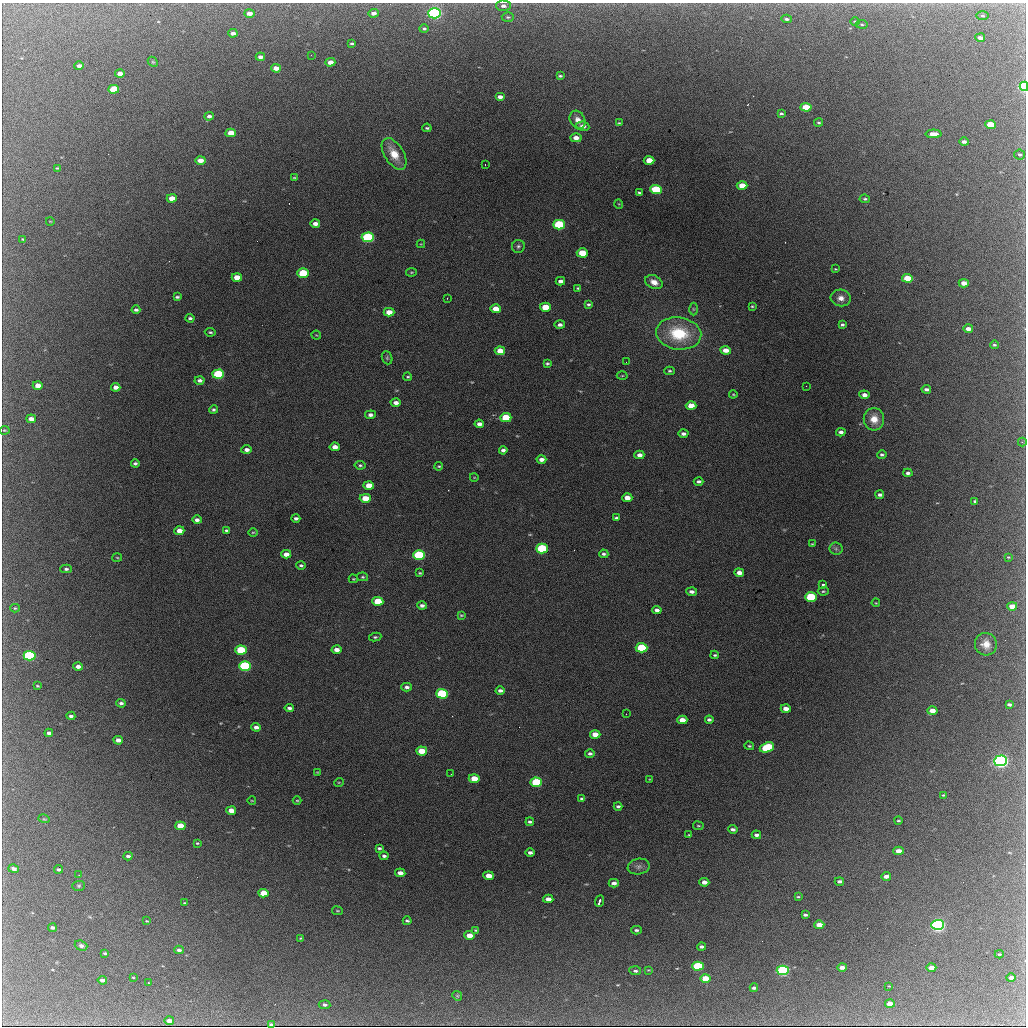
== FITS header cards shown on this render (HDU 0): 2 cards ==
NAXIS1  =                 1024 / length of data axis 1
NAXIS2  =                 1024 / length of data axis 2

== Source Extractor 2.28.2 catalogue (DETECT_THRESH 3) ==
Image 1024 x 1024 px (HDU 0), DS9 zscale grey, 1 PNG px = 1 image px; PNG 1028 x 1028 px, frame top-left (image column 1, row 1024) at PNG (2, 3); each listed source drawn as its Kron ellipse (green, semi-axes under 4 px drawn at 4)
Background 2150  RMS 34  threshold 101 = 3 sigma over >= 5 px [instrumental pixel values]
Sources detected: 268; all 268 listed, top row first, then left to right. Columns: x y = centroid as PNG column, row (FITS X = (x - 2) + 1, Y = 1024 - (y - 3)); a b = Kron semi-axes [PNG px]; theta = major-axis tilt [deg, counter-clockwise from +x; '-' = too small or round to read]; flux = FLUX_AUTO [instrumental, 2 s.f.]
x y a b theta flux
503 6 7 5 -2 8800
249 13 5 4 - 14000
373 13 5 4 - 11000
435 13 6 5 - 660000
982 16 6 3 -1 2800
508 17 6 5 - 3500
786 19 5 3 - 4600
855 21 4 3 - 1900
862 24 6 3 -8 2600
424 29 5 4 - 3900
233 33 5 3 - 11000
980 38 5 3 - 11000
352 43 3 3 - 3600
311 55 2 2 - 3800
260 57 5 3 - 9600
153 62 6 4 -43 3100
330 62 5 4 - 17000
79 66 4 3 - 9400
276 68 5 4 - 20000
120 74 5 4 - 17000
560 76 4 3 - 3800
1024 86 4 4 - 270000
114 89 5 4 - 90000
500 97 5 3 - 10000
806 107 5 4 - 69000
781 114 4 3 - 3500
209 116 5 4 - 7600
578 120 10 7 -61 16000
619 123 4 3 - 2000
819 123 4 4 - 2900
990 125 5 4 - 59000
583 126 6 4 -9 13000
427 128 5 3 - 3100
231 133 5 4 - 40000
933 134 8 4 1 22000
576 138 6 4 -1 17000
964 142 4 3 - 8100
394 154 17 9 -58 42000
1020 154 5 5 - 3600
200 160 5 4 - 19000
649 160 5 4 - 37000
485 165 2 2 - 1100
57 168 3 3 - 2000
294 177 4 2 - 1900
742 186 5 4 - 43000
656 189 6 4 -3 130000
639 192 3 3 - 2900
172 198 5 4 - 25000
865 199 5 3 - 3500
619 204 5 3 - 1600
50 221 4 2 - 1500
315 224 5 4 - 13000
559 225 6 4 0 200000
368 237 6 5 - 360000
23 239 3 3 - 1900
421 244 4 4 - 2000
518 246 6 6 - 5000
582 253 5 4 - 71000
835 269 4 3 - 1900
411 272 5 4 - 2500
303 273 5 4 - 120000
237 277 5 4 - 39000
907 278 5 4 - 69000
560 281 5 3 - 8500
654 282 9 6 -27 18000
964 283 5 4 - 20000
578 288 4 3 - 2800
177 297 4 3 - 4000
447 298 2 2 - 1300
841 298 10 8 -6 15000
588 304 4 3 - 3800
752 306 4 4 - 2600
545 307 5 4 - 46000
496 309 5 4 - 31000
693 309 6 4 -89 3400
136 310 4 3 - 5100
389 312 5 4 - 28000
190 318 4 3 - 4600
560 325 5 4 - 7200
842 325 4 3 - 4000
968 329 5 4 - 14000
210 332 5 3 - 3000
679 333 23 16 -8 120000
316 335 5 3 - 1700
994 345 4 3 - 3100
726 350 5 4 - 20000
500 351 5 4 - 26000
387 358 7 5 -71 4000
626 362 2 2 - 1400
547 363 4 3 - 3300
670 371 5 4 - 3500
218 374 6 5 - 230000
622 376 5 3 - 2300
408 377 4 3 - 2900
200 380 5 4 - 7400
38 385 5 4 - 20000
806 386 2 2 - 2500
116 387 5 4 - 15000
926 389 4 3 - 6900
733 394 4 4 - 2200
864 395 5 4 - 12000
396 403 5 4 - 11000
691 406 5 4 - 31000
213 410 4 4 - 4000
370 415 5 4 - 7200
506 418 5 4 - 79000
31 419 5 4 - 15000
874 419 11 10 - 29000
479 424 5 4 - 9900
4 430 5 3 - 2300
841 432 4 4 - 8100
683 434 5 4 - 7200
1022 442 4 4 - 2600
335 447 5 4 - 18000
247 450 5 4 - 9600
503 450 4 3 - 7100
639 455 5 4 - 11000
882 455 5 4 - 4100
541 459 5 4 - 11000
135 463 4 3 - 4600
360 465 5 4 - 3800
439 466 4 3 - 3000
908 473 4 4 - 6300
474 477 4 3 - 1600
699 481 5 3 - 5400
369 485 5 4 - 29000
880 495 4 3 - 6700
365 498 5 4 - 39000
627 498 5 4 - 21000
975 501 4 3 - 3400
296 518 4 3 - 6600
616 518 4 3 - 4900
197 520 5 4 - 8300
226 530 4 3 - 3800
179 531 5 4 - 19000
253 532 5 3 - 2300
812 544 4 3 - 2000
542 548 6 5 - 170000
836 549 6 6 - 5300
286 554 5 4 - 15000
604 554 5 4 - 4600
419 555 6 5 - 260000
117 557 5 3 - 2100
1008 557 4 3 - 2100
301 565 4 4 - 3900
66 569 5 4 - 4800
420 573 4 3 - 2700
739 573 5 4 - 13000
363 577 5 4 - 2900
353 579 4 3 - 2200
823 585 3 3 - 5000
823 591 6 4 4 3100
692 592 5 4 - 7300
811 597 6 4 0 140000
378 601 5 4 - 59000
876 603 4 3 - 1900
422 606 5 3 - 7400
1012 606 5 4 - 27000
15 608 4 4 - 2500
657 610 5 4 - 8800
461 615 4 3 - 2900
375 637 6 4 9 3500
986 644 11 11 - 24000
642 648 6 4 -2 120000
241 650 6 4 -3 120000
336 650 5 4 - 13000
715 655 4 3 - 3100
30 656 6 4 -2 320000
78 666 4 3 - 11000
245 666 6 5 - 320000
37 686 3 2 - 2200
407 687 5 4 - 6800
500 691 4 3 - 6900
442 694 6 5 - 240000
121 703 5 4 - 5700
1009 704 4 3 - 5000
289 708 5 3 - 5800
786 709 5 4 - 17000
932 711 5 4 - 21000
626 714 2 2 - 1100
71 716 4 3 - 5300
682 720 5 4 - 22000
709 720 4 3 - 5300
256 727 4 4 - 9600
49 733 4 3 - 6700
595 734 5 4 - 25000
118 740 5 4 - 14000
749 746 5 3 - 3000
767 747 7 5 22 130000
422 751 5 4 - 41000
590 753 5 4 - 5500
1001 761 6 5 - 840000
317 772 4 2 - 1600
451 774 2 2 - 1800
474 778 5 4 - 37000
650 779 4 2 - 1600
339 782 5 3 - 1800
536 782 6 4 -3 150000
943 795 4 3 - 2300
582 798 3 3 - 3200
297 800 4 3 - 2100
252 801 4 2 - 1500
618 806 4 3 - 5600
231 811 5 4 - 24000
44 819 6 3 -17 2500
898 821 4 2 - 2400
530 822 4 3 - 4800
180 826 5 4 - 41000
698 826 5 3 - 2200
733 829 5 3 - 6600
689 835 4 3 - 2200
756 835 5 3 - 8200
197 843 3 3 - 2500
379 848 4 3 - 4000
898 851 5 4 - 20000
530 852 5 3 - 7700
128 856 4 3 - 5300
384 856 4 3 - 5900
639 866 11 7 11 10000
14 869 5 4 - 8800
59 869 4 3 - 5300
400 873 5 4 - 13000
79 875 3 2 - 1900
489 876 5 4 - 24000
886 876 5 3 - 13000
839 881 5 3 - 5800
704 882 5 4 - 15000
614 883 5 4 - 9600
79 886 6 5 - 3200
264 893 5 4 - 47000
798 897 4 3 - 2600
548 899 5 4 - 15000
599 901 6 3 67 16000
185 903 3 3 - 2500
337 911 5 3 - 2100
805 915 4 3 - 4800
147 921 3 3 - 1700
407 921 4 3 - 4000
819 925 5 4 - 22000
938 925 6 5 - 700000
52 928 4 3 - 6100
476 930 3 2 - 2600
636 930 5 3 - 4800
469 935 5 4 - 28000
301 938 4 3 - 2500
81 946 6 5 - 6300
701 947 4 3 - 6300
179 950 4 3 - 5200
105 953 3 3 - 2800
999 954 4 3 - 3200
698 966 6 4 1 180000
842 967 5 3 - 15000
931 968 5 3 - 17000
648 970 3 3 - 1700
783 970 6 4 2 410000
635 971 6 4 -4 5200
133 977 4 2 - 1700
705 978 5 4 - 46000
1011 978 5 3 - 13000
102 980 4 3 - 10000
148 983 2 2 - 1800
889 986 2 2 - 1700
754 988 4 3 - 6100
457 996 5 4 - 2800
890 1004 5 4 - 23000
325 1005 6 4 -5 6800
169 1021 5 3 - 13000
271 1024 4 2 - 3400
At the frame edge (FLAGS 8, measured only in part): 1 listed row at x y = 1024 86